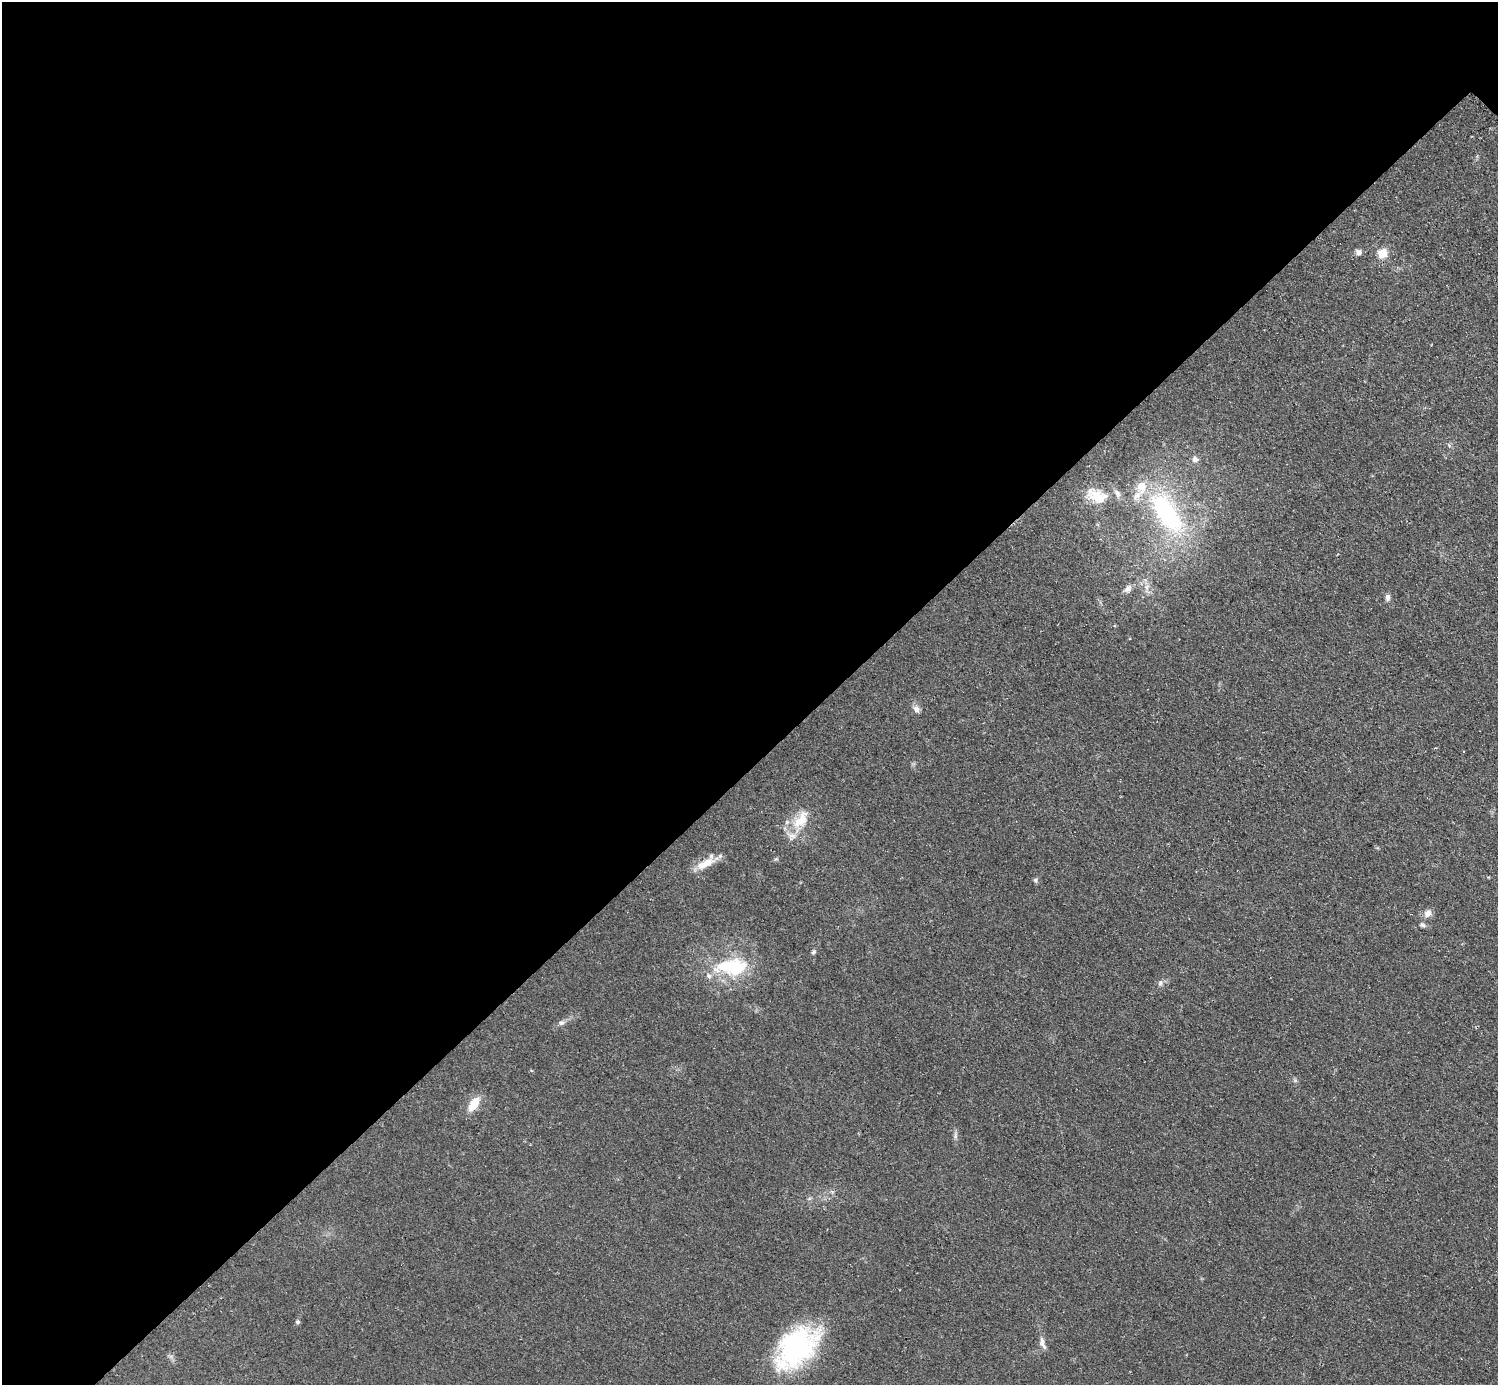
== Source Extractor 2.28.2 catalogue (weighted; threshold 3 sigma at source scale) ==
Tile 5 of 4 x 4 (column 1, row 2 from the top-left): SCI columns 8-1503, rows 3073-4455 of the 5993 x 5993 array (HDU 1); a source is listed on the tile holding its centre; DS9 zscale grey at full resolution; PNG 1500 x 1387 px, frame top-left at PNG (2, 2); no overlay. Shown black and unused: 55% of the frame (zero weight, under 2 of 3 exposures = <1% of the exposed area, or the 3 px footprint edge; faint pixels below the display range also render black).
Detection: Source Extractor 2.28.2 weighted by HDU 2 'WHT'; one run over the whole footprint, this tile lists its part. Background 0.0508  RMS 0.0077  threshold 0.0346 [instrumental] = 3 sigma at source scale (4.5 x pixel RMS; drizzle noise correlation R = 1.50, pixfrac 1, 0.05/0.05 arcsec/px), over >= 5 px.
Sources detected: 29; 6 inside a brighter listed object's ellipse — not listed separately; the other 23 listed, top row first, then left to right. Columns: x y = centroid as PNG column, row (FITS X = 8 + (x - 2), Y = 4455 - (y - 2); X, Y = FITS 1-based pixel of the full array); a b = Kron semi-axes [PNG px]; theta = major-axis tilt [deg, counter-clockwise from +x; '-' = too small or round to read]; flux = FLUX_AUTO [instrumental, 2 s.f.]
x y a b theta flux
1358 252 8 7 - 2.9
1383 253 5 5 - 35
1195 459 8 8 - 3.2
1097 496 29 16 -27 18
1166 513 68 29 -56 100
1146 587 7 6 - 2.8
1128 589 12 7 37 4.1
1388 597 9 6 -89 2.7
916 709 11 8 -59 3.6
801 820 31 15 54 20
705 863 28 10 26 12
1035 880 7 6 - 1.6
1428 913 11 8 51 4.7
1423 925 7 5 -19 2.1
813 952 7 5 77 1.5
732 967 43 20 2 50
1160 983 8 6 60 2.3
561 1023 8 6 14 2.3
474 1104 16 9 57 15
955 1136 7 4 -72 1.6
298 1322 5 5 - 1.4
1042 1343 19 6 -71 4.3
796 1347 55 33 46 110